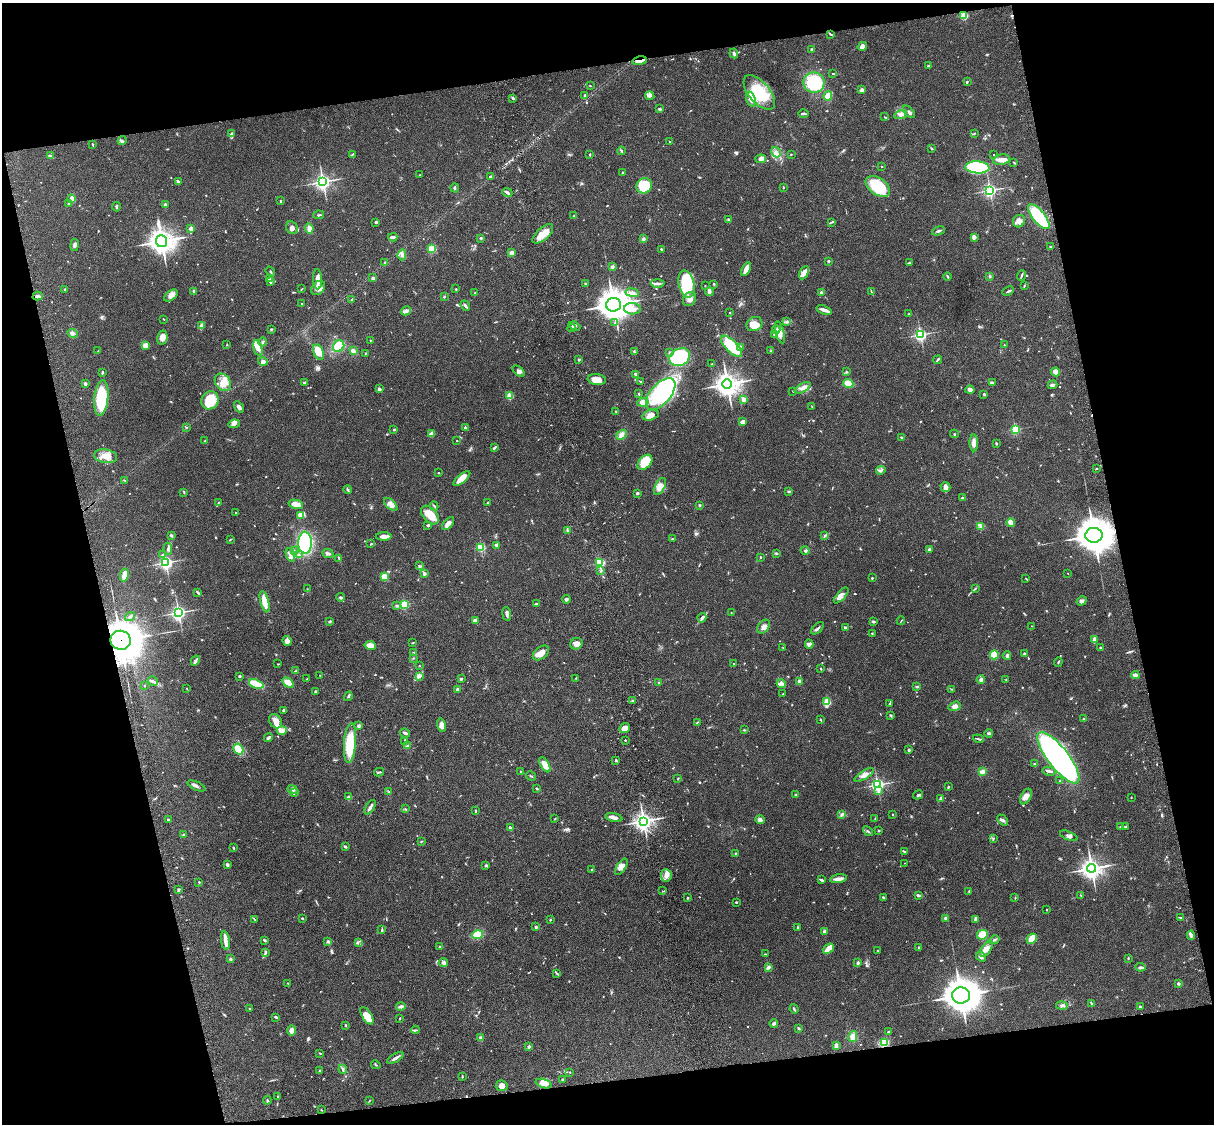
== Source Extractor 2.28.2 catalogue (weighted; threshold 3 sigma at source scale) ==
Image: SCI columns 121-4967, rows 277-4761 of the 5086 x 4925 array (HDU 1 of 3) = the unmasked area's bounding box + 8 px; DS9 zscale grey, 4 x 4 block average (1 PNG px = mean of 4 x 4 image px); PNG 1216 x 1126 px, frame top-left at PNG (2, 3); each listed source drawn as its Kron ellipse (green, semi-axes under 4 px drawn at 4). Shown black and unused: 25% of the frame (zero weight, under 3 of 4 exposures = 6% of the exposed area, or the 3 px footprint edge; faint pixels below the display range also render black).
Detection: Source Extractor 2.28.2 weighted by HDU 2 'WHT'. Background 0.0759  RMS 0.0057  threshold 0.0258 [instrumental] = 3 sigma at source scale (4.5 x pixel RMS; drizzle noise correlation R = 1.50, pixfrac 1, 0.05/0.05 arcsec/px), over >= 5 px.
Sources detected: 874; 5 too faint to see at this stretch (4 x 4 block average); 2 inside a brighter object's white glare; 3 cosmic-ray / hot-pixel residue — neither listed nor drawn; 22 coinciding with a brighter row at this scale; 36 inside a brighter listed object's ellipse — not listed separately; of the other 806, all 500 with FLUX_AUTO >= 1.85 (the completeness limit of this list) listed and drawn (306 fainter detections not listed), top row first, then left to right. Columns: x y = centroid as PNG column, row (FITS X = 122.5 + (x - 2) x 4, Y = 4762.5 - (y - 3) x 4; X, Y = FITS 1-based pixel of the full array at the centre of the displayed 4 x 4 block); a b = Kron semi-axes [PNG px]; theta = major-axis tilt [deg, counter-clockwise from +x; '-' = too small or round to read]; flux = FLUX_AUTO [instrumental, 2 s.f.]
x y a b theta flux
964 15 2 2 - 240
830 34 4 2 - 3.3
862 46 5 4 - 14
811 49 2 2 - 3.6
734 53 5 3 - 6.8
639 61 7 2 12 29
928 66 3 2 - 3.2
833 74 2 2 - 2.2
967 81 2 2 - 1.9
814 83 10 10 - 160
590 86 2 2 - 2.6
862 90 4 3 - 12
759 92 21 10 -49 150
585 95 2 2 - 4.6
650 96 5 3 - 9.7
828 96 5 4 - 26
513 98 4 2 - 4.7
751 99 8 4 -74 24
660 109 3 3 - 4.7
909 112 7 2 -48 7.3
803 113 5 2 - 8.7
901 114 7 4 24 12
885 117 2 2 - 2
232 133 3 3 - 4.8
974 134 3 2 - 2.4
122 141 4 3 - 6.4
669 142 2 2 - 2
93 145 3 2 - 2.5
932 149 3 2 - 3.9
621 151 4 2 - 4
776 152 5 3 - 9.7
352 154 2 2 - 2.2
590 154 2 2 - 3.3
791 154 2 2 - 2.2
994 154 2 2 - 2.3
50 156 3 2 - 4.9
761 159 5 3 - 19
1001 160 8 5 9 19
1014 162 2 2 - 2.4
882 167 2 2 - 1.9
977 167 12 6 -3 250
622 172 2 2 - 2.5
420 175 2 2 - 2
490 176 4 2 - 4.7
178 181 3 2 - 4
323 182 3 3 - 1200
644 186 8 7 - 120
878 186 14 8 -33 180
783 187 2 2 - 2.1
455 188 4 2 - 4.1
990 190 3 2 - 780
507 193 5 3 - 7.5
72 199 3 2 - 26
280 201 2 2 - 3
69 203 3 2 - 3.6
165 205 4 2 - 7.1
117 207 4 2 - 4.3
319 215 5 2 - 4.7
574 216 4 2 - 2.9
1039 217 15 6 -51 230
729 220 4 2 - 4.3
1019 221 6 5 - 18
376 222 2 2 - 4.9
832 222 4 2 - 4
292 228 7 5 -56 14
309 228 5 4 - 18
191 229 2 2 - 70
938 231 7 2 19 6.5
543 234 13 6 42 41
393 237 4 2 - 14
974 237 4 3 - 15
481 238 3 2 - 4.1
643 239 2 2 - 8.8
161 241 6 5 - 3300
74 245 6 3 80 9.2
1050 247 2 2 - 4.6
432 249 4 3 - 48
661 249 2 2 - 9.1
512 253 3 2 - 23
402 255 5 2 - 6.5
829 261 2 2 - 14
385 262 2 2 - 2.1
909 263 3 2 - 3.1
612 267 3 2 - 8.5
746 269 7 2 62 44
270 272 5 2 - 5
804 273 7 4 63 17
1021 275 5 2 - 5.3
989 276 3 2 - 3.2
947 277 4 2 - 3
373 278 4 3 - 5.2
269 279 4 3 - 4.8
317 279 10 4 -89 20
270 282 3 2 - 4.3
585 283 3 2 - 2.4
658 283 7 3 -2 10
686 284 14 8 -77 220
714 284 3 2 - 4.1
705 286 2 2 - 2.7
1024 286 3 2 - 2.8
318 288 8 6 47 25
65 289 2 2 - 4.6
302 289 3 2 - 2.1
456 289 3 2 - 2
194 291 2 2 - 33
871 291 3 2 - 2.6
1008 291 6 2 25 6.6
709 292 4 2 - 20
475 293 2 2 - 2.8
632 293 7 3 -9 11
821 293 3 2 - 7.4
171 295 8 5 38 16
38 296 5 3 - 8.5
444 297 2 2 - 5.1
352 299 3 2 - 3.2
689 299 7 6 - 18
302 304 2 2 - 2.7
613 305 7 7 - 5400
465 306 5 2 - 7.5
632 309 8 5 -2 26
824 310 8 2 -21 20
406 311 5 4 - 10
730 313 2 2 - 1.9
908 314 2 2 - 2.5
163 319 2 2 - 2.4
787 322 3 2 - 4
614 323 3 2 - 2.3
754 324 8 7 - 41
202 325 4 3 - 13
575 326 6 3 -21 10
572 328 4 2 - 4.1
271 329 3 2 - 3.4
776 329 4 2 - 5.9
780 332 11 3 -74 16
72 333 5 3 - 8.2
774 334 3 2 - 5.4
920 335 2 2 - 730
162 338 7 5 78 18
370 341 3 2 - 1.9
263 342 5 2 - 5.3
145 345 4 3 - 17
227 345 2 2 - 1.9
1004 345 2 2 - 2
339 346 6 5 - 64
731 346 14 6 -45 140
740 347 4 2 - 3.7
258 348 8 4 -75 23
98 351 2 2 - 2.1
353 351 4 2 - 19
770 351 3 2 - 2
318 352 8 5 -65 35
634 352 4 2 - 3.7
669 352 3 2 - 3.2
366 353 2 2 - 2.2
680 357 11 8 27 260
579 360 2 2 - 4.4
938 360 4 2 - 5.5
263 361 5 4 - 12
712 364 3 2 - 2.6
519 371 7 3 -40 11
846 372 3 2 - 3.6
1056 372 4 3 - 31
102 373 4 2 - 3.9
635 374 3 2 - 5.9
597 379 9 5 -7 36
223 382 9 7 -49 34
304 382 2 2 - 8.9
640 382 3 2 - 2
848 383 5 4 - 49
993 383 3 2 - 3.6
85 384 3 2 - 7.6
727 384 5 4 - 2900
1052 385 5 3 - 9
803 388 9 3 30 12
379 389 4 3 - 6.7
970 390 4 3 - 18
793 391 2 2 - 1.9
639 394 3 2 - 3.1
661 394 19 10 49 300
984 394 2 2 - 2.2
510 396 2 2 - 150
101 398 18 7 84 180
743 399 2 2 - 60
210 400 9 8 - 94
643 402 6 3 8 43
239 407 6 3 -55 9.7
812 407 2 2 - 2
616 411 2 2 - 2.6
650 415 8 5 15 21
743 421 4 2 - 21
234 424 6 3 7 8.6
186 427 2 2 - 5.1
465 428 2 2 - 8.4
394 429 2 2 - 10
1015 429 2 2 - 350
431 434 4 3 - 23
954 434 4 2 - 2.5
622 435 6 4 38 15
902 438 3 2 - 3.3
457 440 2 2 - 2.2
205 441 2 2 - 6.7
974 443 8 4 -89 19
996 443 3 2 - 3.7
494 447 4 2 - 5.7
106 456 11 7 -9 40
645 462 9 6 47 94
1096 469 2 2 - 1.9
881 470 5 2 - 5.5
438 473 3 2 - 2.3
462 478 10 4 41 36
124 480 4 2 - 2.2
660 487 9 5 63 23
945 487 5 4 - 18
348 490 4 2 - 4.4
184 492 3 2 - 2.8
789 492 3 2 - 4
637 493 2 2 - 7.8
962 498 2 2 - 5.7
488 502 2 2 - 3.4
218 503 3 2 - 2.4
296 504 7 4 -13 29
391 504 8 3 -43 13
699 505 2 2 - 15
434 506 4 2 - 4.2
236 513 2 2 - 2.1
301 515 3 3 - 27
430 515 11 7 -46 54
1011 522 4 3 - 34
448 524 8 4 49 23
428 525 3 2 - 6.8
981 526 2 2 - 3
567 531 3 2 - 3.5
171 535 3 2 - 4.4
1094 535 8 7 - 8900
384 536 8 3 0 24
825 536 3 2 - 2.6
230 539 3 2 - 2.7
673 539 3 2 - 2.3
305 543 11 7 -89 260
371 544 2 2 - 3.3
497 545 4 4 - 7.3
481 547 2 2 - 270
168 549 6 4 -83 9.3
930 549 4 3 - 12
294 551 3 2 - 3.5
805 551 4 3 - 4.7
776 553 4 2 - 4.1
328 554 6 3 -24 6.7
163 555 3 2 - 2.9
290 555 7 4 -72 15
299 555 3 2 - 2.8
760 557 3 2 - 2.3
339 558 2 2 - 2.2
166 563 3 2 - 890
600 563 2 2 - 440
420 566 2 2 - 2.8
601 570 3 2 - 3.2
1068 573 2 2 - 2.6
424 574 2 2 - 31
124 575 7 3 78 41
384 577 3 3 - 50
872 578 2 2 - 4.4
1025 578 2 2 - 2
307 589 3 2 - 2
975 589 3 2 - 3.5
198 592 4 2 - 7.1
841 595 10 4 49 16
340 597 4 3 - 5.2
566 599 4 3 - 6
1082 601 5 4 - 9.3
265 602 11 3 -75 48
404 604 2 2 - 290
536 604 2 2 - 6.9
397 606 3 2 - 3.4
731 612 2 2 - 3.1
178 613 3 3 - 890
507 614 7 3 -83 10
130 616 5 2 - 5.2
702 618 5 3 - 8
475 620 3 3 - 13
330 621 3 2 - 4
873 621 3 2 - 6.7
901 621 4 2 - 2.2
1031 626 2 2 - 3
763 627 8 5 49 17
817 628 7 2 41 6.9
845 628 4 3 - 5.4
872 633 3 2 - 2.7
121 640 10 9 - 7000
1094 640 3 2 - 19
287 641 5 3 - 22
413 643 3 2 - 2.1
576 644 6 5 - 20
809 644 4 3 - 9.5
370 645 6 4 -10 24
1100 647 2 2 - 7
783 648 3 2 - 1.9
413 652 3 2 - 2
541 653 9 6 40 23
1024 654 3 2 - 5.5
994 655 4 4 - 54
1007 656 4 2 - 13
413 658 3 2 - 2.2
195 661 5 2 - 5.9
1058 662 5 2 - 3.2
733 663 2 2 - 1.9
278 664 2 2 - 1.9
419 666 2 2 - 1.9
821 669 3 2 - 2.7
296 671 3 2 - 2.2
1135 675 4 3 - 13
239 676 3 2 - 5.2
320 676 3 2 - 2.3
419 677 4 2 - 4.2
576 678 2 2 - 2.2
307 679 3 2 - 2
461 679 3 2 - 5.2
1006 679 2 2 - 2.8
981 680 4 3 - 9.4
153 681 5 2 - 6.1
799 681 4 3 - 9.2
288 683 6 4 -35 50
659 683 2 2 - 13
256 684 7 3 -20 96
781 684 4 4 - 21
144 686 2 2 - 5.9
916 686 4 2 - 3.7
187 689 3 2 - 1.9
457 689 3 2 - 6.9
951 689 2 2 - 2
315 691 2 2 - 4.3
783 694 2 2 - 4.3
348 696 5 2 - 6.1
633 700 2 2 - 5.7
827 701 3 2 - 46
890 703 3 2 - 2.7
955 706 6 4 17 15
284 710 3 2 - 6
891 715 3 2 - 2.5
1084 719 4 3 - 4.5
821 720 3 2 - 2.3
275 721 8 6 -52 24
697 722 3 2 - 2.3
442 725 7 3 -76 25
359 726 3 3 - 8.5
625 728 5 4 - 29
744 730 3 2 - 2.6
282 731 5 4 - 39
405 733 5 2 - 7.3
989 733 4 2 - 5.3
268 738 4 2 - 8.2
978 739 5 2 - 3.9
625 740 2 2 - 8
405 741 4 3 - 6
350 743 20 6 85 110
407 746 4 2 - 3.4
238 749 6 4 -58 46
909 750 2 2 - 22
1058 758 31 10 -52 1600
616 760 3 2 - 3.4
1034 764 2 2 - 2
545 765 8 4 -60 43
520 771 2 2 - 2.6
1049 771 6 2 -12 8.7
379 772 5 2 - 4.5
982 772 4 3 - 16
864 775 11 3 30 17
531 776 5 2 - 3.8
678 779 3 2 - 2.9
1060 781 3 2 - 3.3
878 785 3 3 - 740
196 786 9 2 -23 8.7
948 787 2 2 - 4.1
537 789 3 2 - 2.9
293 790 5 3 - 7.1
879 791 2 2 - 8.7
389 792 2 2 - 1.9
294 793 3 2 - 2.8
796 795 3 2 - 5.4
918 795 5 2 - 5.2
348 796 3 2 - 4.1
1026 797 8 5 63 22
1131 797 2 2 - 2.1
940 798 4 2 - 4.7
370 807 8 2 58 12
405 809 4 2 - 2.3
475 811 3 2 - 2.8
842 815 4 2 - 3.9
893 815 2 2 - 2.3
614 818 8 3 -11 14
875 818 2 2 - 1.9
555 819 2 2 - 2
168 820 3 2 - 3.5
760 820 4 3 - 12
1003 820 6 3 -46 7.8
644 821 3 3 - 1700
1126 826 2 2 - 2.2
1120 827 2 2 - 5.8
510 828 4 2 - 9.3
868 831 5 2 - 4.4
879 831 3 2 - 3.4
183 835 2 2 - 5.9
1069 836 9 2 -22 9.2
993 839 2 2 - 2.5
421 841 3 2 - 2.2
345 847 3 2 - 6
233 848 3 2 - 4.5
905 852 3 2 - 2.7
735 853 2 2 - 2.9
905 863 2 2 - 2
227 865 2 2 - 11
486 865 3 2 - 5.2
621 867 9 4 57 22
1092 868 4 4 - 2100
592 869 2 2 - 4.3
666 875 6 5 - 22
838 879 8 3 9 20
821 880 3 2 - 6.6
199 882 2 2 - 4.6
178 890 3 2 - 5.3
662 891 3 2 - 2
969 891 3 2 - 2.1
918 895 3 2 - 12
1081 895 2 2 - 2.2
883 897 2 2 - 5.1
687 898 3 2 - 3.2
1015 898 2 2 - 2.2
736 902 3 2 - 3
1046 910 2 2 - 2.2
302 918 2 2 - 3.7
1181 918 3 2 - 2.4
254 919 3 2 - 2.5
946 919 3 3 - 9.6
975 919 4 3 - 5
550 920 2 2 - 2.8
536 927 2 2 - 23
798 928 3 2 - 3.5
382 929 3 2 - 3.9
825 931 4 2 - 12
477 934 5 4 - 48
982 935 5 4 - 72
1191 935 5 3 - 9.3
1032 939 5 4 - 33
225 940 9 4 -81 19
264 940 4 2 - 3.8
994 940 5 2 - 4.9
328 942 4 3 - 5.3
358 942 2 2 - 2.4
440 947 3 2 - 3.1
919 948 2 2 - 6.2
828 949 6 3 37 39
986 949 9 5 57 19
878 950 2 2 - 3.2
265 952 4 3 - 5.6
765 954 2 2 - 2.3
981 957 5 3 - 7.9
1128 958 2 2 - 3.1
230 959 3 2 - 3.8
444 963 4 4 - 11
858 963 3 3 - 4.2
768 967 4 2 - 9.8
1140 967 5 2 - 7.2
556 973 2 2 - 2.1
288 983 2 2 - 2.5
1178 984 2 2 - 24
961 995 9 8 - 6700
1091 1004 3 2 - 6.4
1062 1005 5 2 - 6.1
401 1006 5 3 - 9
1140 1007 2 2 - 6.4
250 1009 3 2 - 2.1
794 1009 4 2 - 4.3
367 1016 10 4 -58 42
276 1017 4 2 - 5.4
400 1018 3 2 - 1.9
774 1023 4 3 - 7.1
346 1025 2 2 - 2.3
799 1028 2 2 - 7.5
415 1030 4 2 - 3.9
292 1031 5 4 - 17
888 1031 2 2 - 2.4
853 1037 6 4 78 24
480 1038 4 4 - 7.1
884 1043 4 3 - 71
836 1045 4 3 - 11
529 1047 2 2 - 9.5
320 1053 2 2 - 3
395 1058 9 2 29 12
376 1065 5 2 - 3.2
343 1069 4 2 - 5.8
320 1071 3 2 - 2.5
570 1072 2 2 - 1.9
462 1076 3 2 - 2.7
563 1080 3 2 - 3.4
544 1083 8 4 -17 28
502 1086 6 5 - 17
278 1097 2 2 - 3
267 1100 4 2 - 3.8
369 1101 3 2 - 2.7
321 1110 2 2 - 2.5
Overlapping masked pixels (flux is a lower limit): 3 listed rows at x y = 639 61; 1094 535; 121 640
Diffuse or blended objects may show on this block-average render without a row.